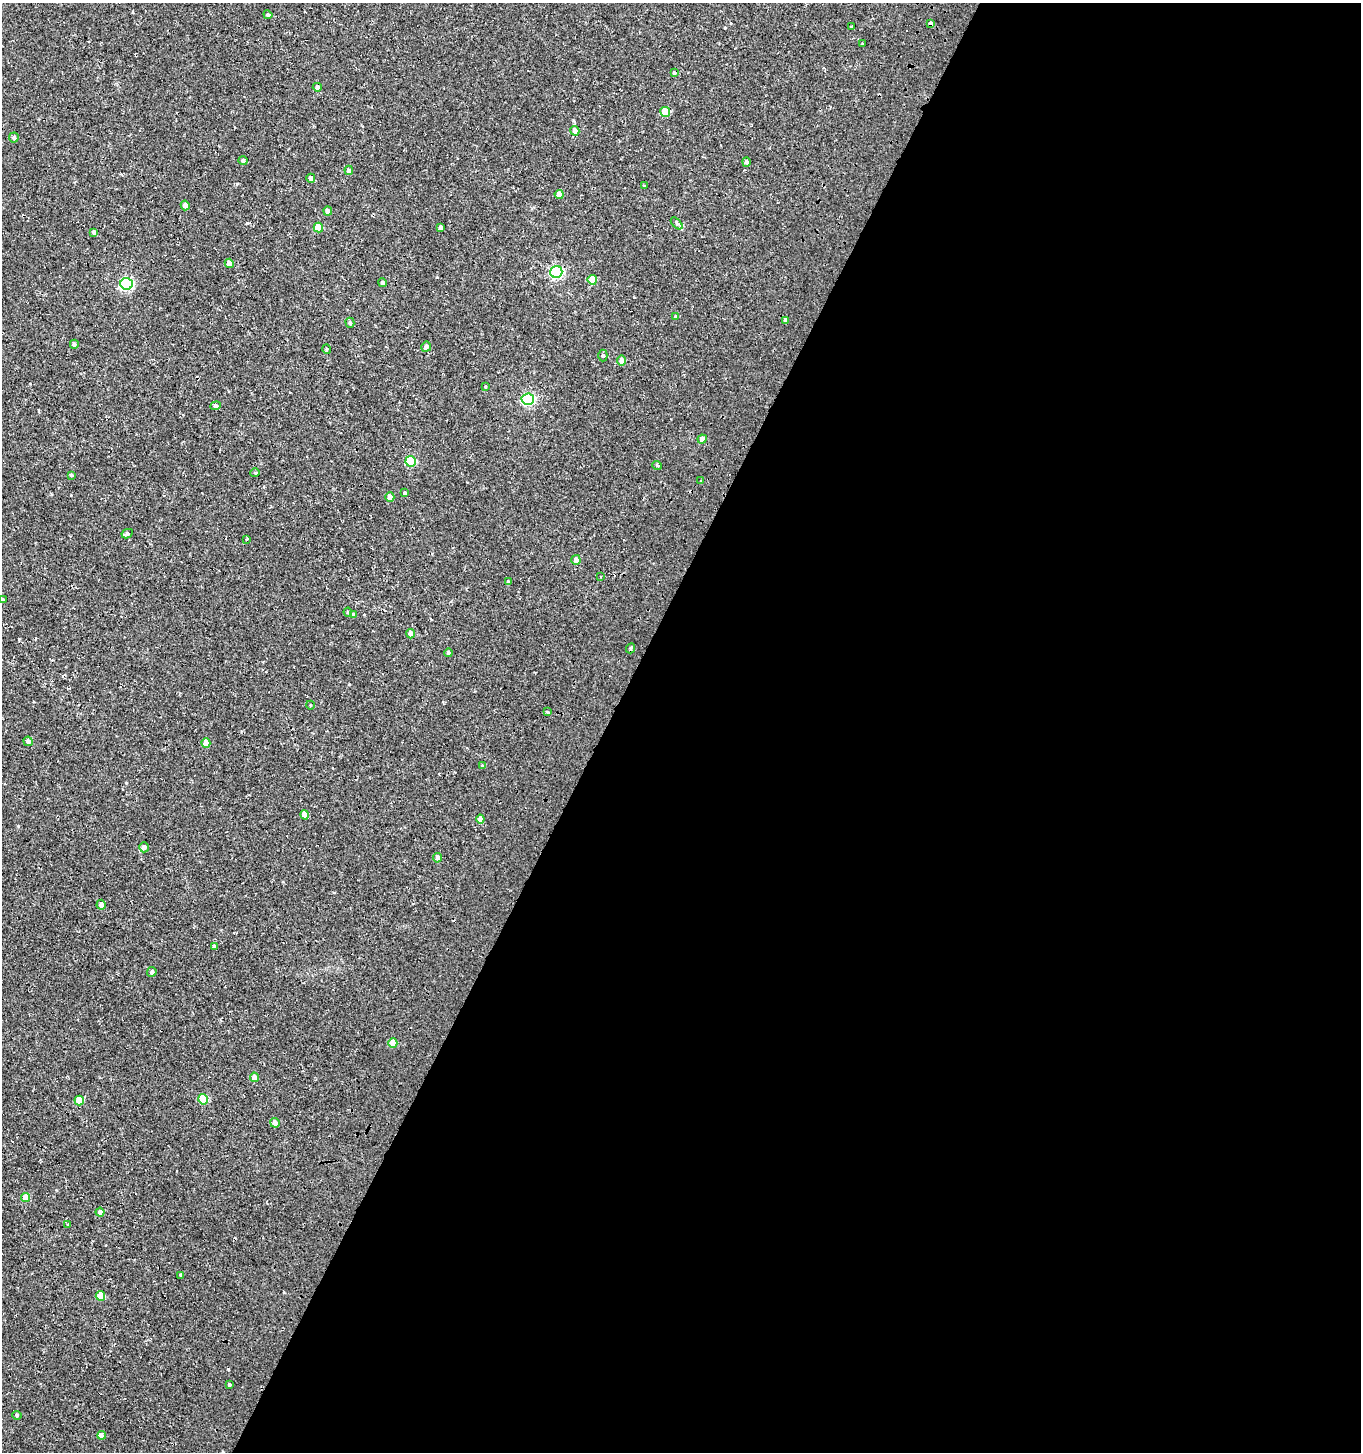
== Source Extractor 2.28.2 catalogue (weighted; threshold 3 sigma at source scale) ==
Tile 12 of 4 x 4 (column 4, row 3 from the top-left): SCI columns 4327-5685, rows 1457-2906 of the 5950 x 5842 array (HDU 1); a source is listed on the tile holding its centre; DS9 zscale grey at full resolution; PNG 1363 x 1454 px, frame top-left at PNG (2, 3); each listed source drawn as its Kron ellipse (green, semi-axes under 4 px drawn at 4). Shown black and unused: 56% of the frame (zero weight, under 2 of 3 exposures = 3% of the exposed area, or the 3 px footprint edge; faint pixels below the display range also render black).
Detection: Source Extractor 2.28.2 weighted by HDU 2 'WHT'; one run over the whole footprint, this tile lists its part. Background 0.00441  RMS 0.005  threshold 0.0225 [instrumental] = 3 sigma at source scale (4.5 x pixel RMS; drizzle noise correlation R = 1.50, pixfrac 1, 0.0396/0.0396 arcsec/px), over >= 5 px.
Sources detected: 84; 2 cosmic-ray / hot-pixel residue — neither listed nor drawn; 1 inside a brighter listed object's ellipse — not listed separately; the other 81 listed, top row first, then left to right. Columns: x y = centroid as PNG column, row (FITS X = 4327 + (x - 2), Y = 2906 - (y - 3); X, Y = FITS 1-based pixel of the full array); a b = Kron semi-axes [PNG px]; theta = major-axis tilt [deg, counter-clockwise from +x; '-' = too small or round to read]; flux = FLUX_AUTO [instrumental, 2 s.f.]
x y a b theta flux
268 15 4 4 - 0.98
930 23 4 3 - 2.9
851 27 3 3 - 1.9
862 44 3 2 - 0.46
674 73 4 3 - 0.86
317 87 4 4 - 1.7
665 112 5 5 - 12
575 131 5 4 - 3.3
14 138 5 5 - 0.94
243 161 4 4 - 0.94
746 162 5 4 - 1.1
349 170 4 4 - 1.8
311 178 4 4 - 2.3
644 186 4 3 - 0.48
559 194 4 4 - 4.4
185 205 5 4 - 2.3
328 211 4 4 - 2.6
677 223 7 4 -46 0.99
441 227 4 4 - 1.7
318 228 5 4 - 8.3
94 232 4 4 - 1.5
229 263 4 4 - 3
556 272 6 6 - 74
592 280 5 4 - 8.4
382 283 4 4 - 1.1
126 284 6 6 - 71
676 317 4 4 - 1.7
785 321 4 3 - 11
350 323 5 4 - 0.85
74 344 4 4 - 0.94
426 347 5 5 - 1.6
326 349 5 3 - 0.46
603 356 6 4 89 0.69
622 361 5 4 - 3.8
485 386 3 3 - 0.4
528 399 6 6 - 61
216 406 5 4 - 0.92
702 439 4 4 - 3.4
411 461 5 5 - 25
657 465 5 3 - 0.45
255 473 4 4 - 0.5
71 475 4 3 - 0.66
701 481 4 3 - 0.54
405 493 3 3 - 0.69
390 497 5 4 - 2.8
127 534 6 4 28 1.1
246 539 4 3 - 0.53
576 560 5 4 - 2.5
601 577 3 2 - 0.39
508 582 4 3 - 0.94
3 600 4 3 - 0.67
348 612 4 4 - 0.58
353 614 3 3 - 2.2
411 634 4 4 - 3.7
630 648 5 3 - 1.9
448 653 4 4 - 1
310 705 4 3 - 0.38
547 712 4 3 - 2.6
28 741 4 4 - 2.2
206 743 5 4 - 6.6
482 765 3 3 - 0.53
305 815 5 4 - 4.8
480 819 4 4 - 2.8
144 847 5 5 - 1.7
437 858 5 4 - 2.3
101 905 5 4 - 2.2
214 946 4 4 - 1.2
152 972 5 4 - 1.2
393 1043 5 4 - 7.7
254 1077 5 4 - 3
203 1099 5 4 - 15
79 1101 5 4 - 11
275 1123 5 4 - 3.1
26 1197 4 4 - 6.9
100 1212 4 4 - 1.7
68 1225 3 3 - 2.1
181 1275 3 3 - 0.65
100 1296 5 4 - 9.7
230 1384 3 3 - 1.4
17 1415 5 4 - 0.65
102 1435 4 4 - 7.4
Overlapping masked pixels (flux is a lower limit): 2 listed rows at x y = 930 23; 630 648
Isophote crosses this tile's border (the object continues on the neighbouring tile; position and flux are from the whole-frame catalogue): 1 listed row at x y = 3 600